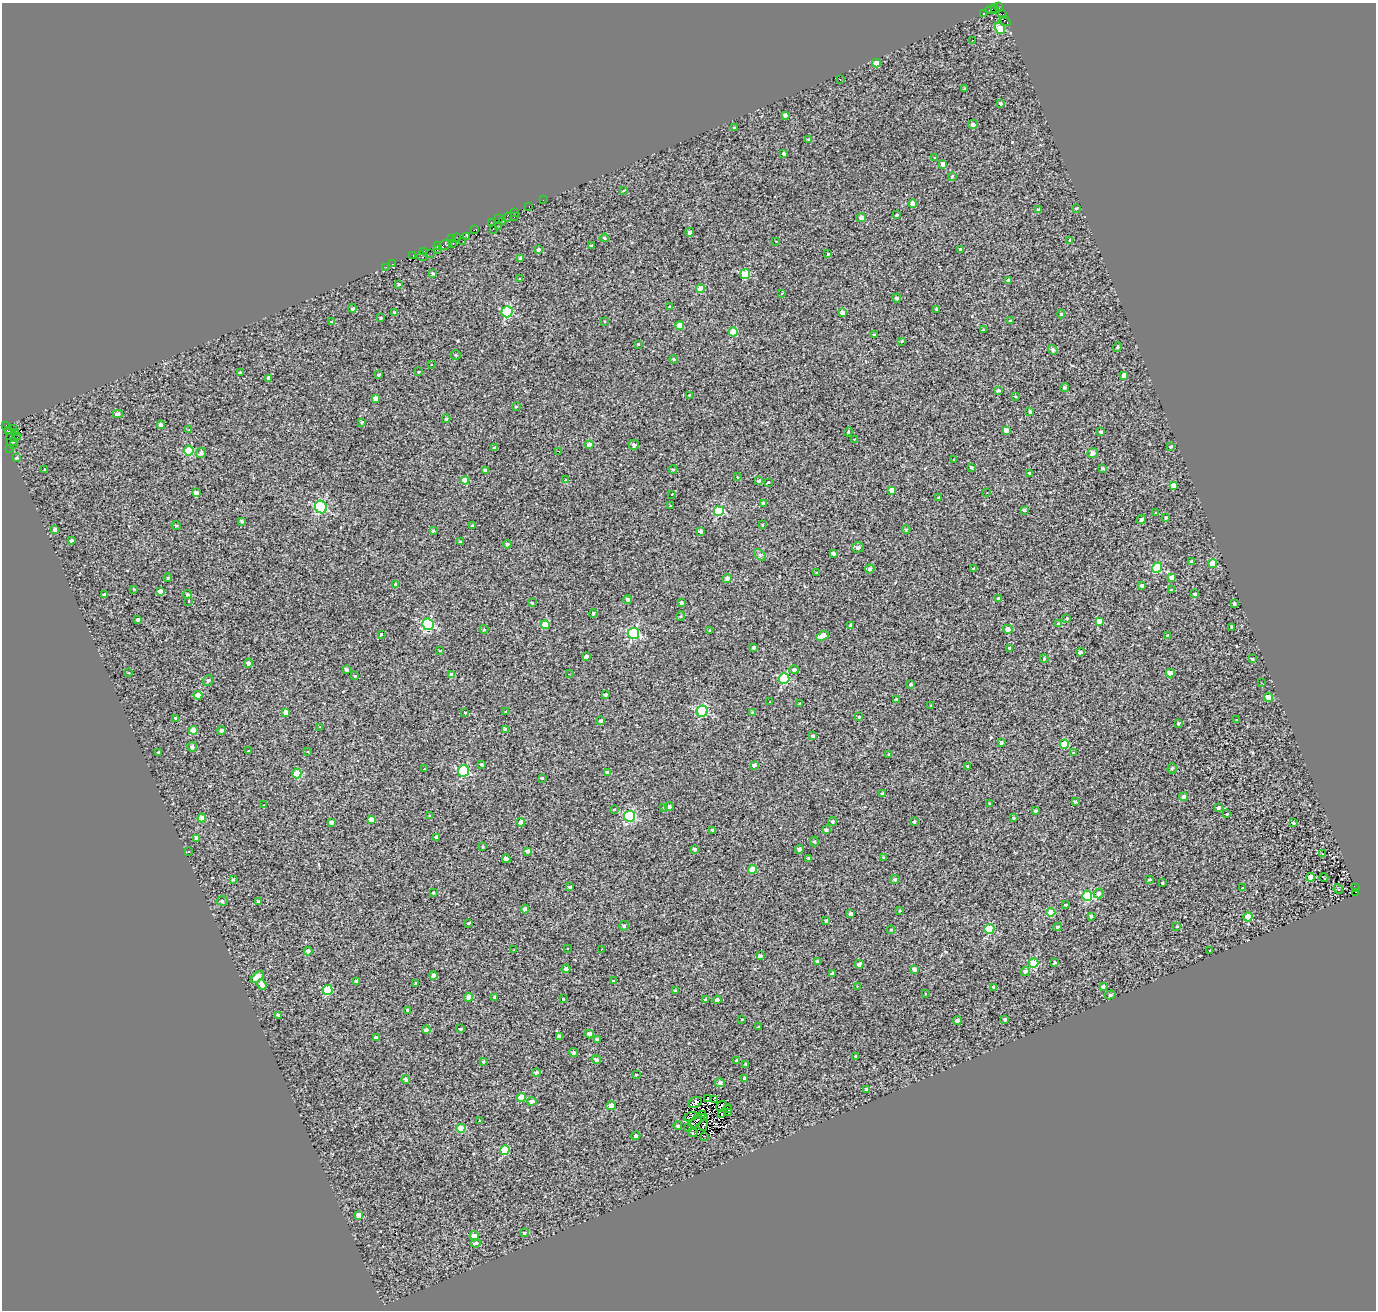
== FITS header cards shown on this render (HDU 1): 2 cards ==
NAXIS1  =                 1374
NAXIS2  =                 1308

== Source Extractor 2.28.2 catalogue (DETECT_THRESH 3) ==
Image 1374 x 1308 px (HDU 1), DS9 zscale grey, 1 PNG px = 1 image px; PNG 1378 x 1312 px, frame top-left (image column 1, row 1308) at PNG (2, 3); each listed source drawn as its Kron ellipse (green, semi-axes under 4 px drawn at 4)
Background 0.208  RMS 1.3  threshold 3.84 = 3 sigma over >= 5 px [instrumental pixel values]
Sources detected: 420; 4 with non-positive FLUX_AUTO (blend fragments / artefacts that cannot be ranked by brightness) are neither listed nor drawn; the other 416 listed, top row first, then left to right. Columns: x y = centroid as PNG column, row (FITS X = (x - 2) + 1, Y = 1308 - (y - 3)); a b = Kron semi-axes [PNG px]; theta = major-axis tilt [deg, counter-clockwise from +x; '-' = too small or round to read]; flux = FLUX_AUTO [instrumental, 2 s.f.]
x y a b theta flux
998 7 3 2 - 450
992 9 7 2 25 96
995 10 2 2 - 88
983 13 3 3 - 1000
1002 15 3 2 - 560
1005 21 6 3 -31 520
1000 28 6 4 -50 2700
973 40 2 2 - 50
876 63 4 4 - 940
840 79 2 2 - 62
965 89 4 3 - 92
1001 103 4 3 - 130
785 115 4 4 - 230
973 124 5 4 - 260
734 128 3 3 - 130
808 139 3 3 - 68
784 153 3 3 - 140
934 158 3 2 - 63
943 164 4 4 - 540
952 176 4 4 - 71
624 190 3 2 - 150
543 200 3 2 - 62
912 204 4 4 - 770
529 206 3 2 - 150
1076 208 3 3 - 84
1039 210 3 3 - 210
515 213 3 2 - 230
896 215 3 3 - 130
507 217 5 2 - 160
514 217 2 2 - 73
861 217 5 4 - 370
498 219 3 2 - 450
503 221 2 2 - 240
491 222 3 2 - 150
499 226 2 2 - 130
493 229 2 2 - 480
474 230 2 2 - 120
690 232 4 3 - 210
457 237 3 2 - 240
467 237 3 2 - 91
604 238 4 4 - 120
452 239 2 2 - 250
1070 240 3 3 - 630
463 241 3 2 - 86
776 241 3 2 - 150
453 243 2 2 - 270
445 245 6 4 27 370
591 245 3 2 - 91
437 246 3 3 - 170
538 249 3 3 - 170
960 249 3 3 - 120
437 250 2 2 - 160
424 252 4 3 - 780
431 253 2 2 - 220
828 254 3 3 - 290
413 256 3 2 - 250
422 256 5 3 - 440
521 258 4 3 - 150
392 264 3 2 - 96
386 267 2 2 - 91
433 273 3 3 - 110
745 274 5 5 - 3600
519 279 2 2 - 75
1008 280 3 3 - 130
399 284 3 2 - 100
700 289 4 4 - 1300
782 293 2 2 - 90
896 298 4 4 - 170
669 306 3 3 - 360
352 308 4 4 - 150
936 309 3 3 - 150
395 312 3 3 - 110
507 312 5 5 - 8400
842 313 4 4 - 450
1061 314 4 4 - 130
380 318 3 3 - 120
605 321 4 2 - 65
1011 321 3 3 - 1500
332 322 4 3 - 150
680 326 4 4 - 1300
983 330 3 3 - 97
733 332 4 4 - 2400
874 335 3 3 - 150
902 341 3 3 - 60
638 344 3 3 - 210
1117 347 5 4 - 110
1053 350 5 4 - 250
456 355 5 4 - 100
674 359 4 3 - 100
431 364 2 2 - 63
418 372 3 3 - 160
240 373 4 3 - 110
379 375 3 3 - 120
1124 375 4 4 - 490
268 378 4 4 - 260
1065 387 4 4 - 130
998 390 4 3 - 120
689 395 2 2 - 48
1015 396 3 2 - 74
375 398 4 3 - 500
516 407 4 2 - 74
1030 412 4 3 - 150
118 414 5 4 - 200
446 419 4 3 - 100
362 422 3 3 - 67
6 425 3 2 - 280
161 425 4 4 - 270
14 429 3 2 - 120
189 430 3 3 - 83
1006 430 4 4 - 500
8 431 3 2 - 280
848 432 4 3 - 87
1101 432 3 3 - 160
16 433 2 2 - 50
10 437 2 2 - 140
17 437 2 2 - 320
854 439 3 3 - 85
12 442 5 2 - 360
14 445 3 3 - 300
589 445 4 4 - 700
634 445 5 5 - 240
1171 446 3 3 - 120
10 448 2 2 - 3600
494 448 3 3 - 760
189 451 5 5 - 4300
559 451 3 2 - 74
201 453 5 5 - 250
1092 453 5 4 - 370
16 458 4 3 - 130
954 460 4 2 - 67
971 467 3 3 - 110
1103 468 3 3 - 130
673 469 4 3 - 95
45 470 3 3 - 98
485 470 4 3 - 210
1030 473 3 3 - 120
738 477 3 2 - 160
465 480 4 4 - 1100
566 480 4 3 - 62
759 481 3 3 - 190
768 482 3 3 - 410
1173 486 4 4 - 560
892 490 4 4 - 920
196 493 4 4 - 350
987 493 2 2 - 62
672 494 3 2 - 59
939 498 3 3 - 130
763 503 4 3 - 150
670 506 3 2 - 110
321 507 6 5 - 9000
1024 510 4 3 - 160
719 511 5 5 - 5400
1156 513 3 3 - 730
1166 518 3 3 - 110
1141 519 5 4 - 220
242 521 4 3 - 150
176 525 5 3 - 100
762 525 3 2 - 79
472 526 3 3 - 130
906 529 4 3 - 120
55 530 4 3 - 210
433 531 3 3 - 130
700 531 4 3 - 200
72 540 3 3 - 140
461 542 3 3 - 140
507 544 4 4 - 130
858 547 6 5 - 220
833 553 4 3 - 200
760 555 7 4 -46 150
1191 562 4 4 - 110
1213 564 4 4 - 1600
973 568 3 2 - 76
1157 568 5 4 - 4400
870 569 4 4 - 210
817 573 3 3 - 69
1171 577 4 4 - 540
168 578 4 3 - 84
727 578 4 4 - 240
396 585 4 4 - 180
1142 585 4 4 - 210
134 589 3 3 - 62
1171 590 3 3 - 100
160 591 4 4 - 350
1194 594 4 4 - 160
104 595 3 3 - 180
188 595 4 4 - 140
998 599 3 3 - 210
628 600 4 4 - 200
189 601 3 3 - 220
532 603 3 3 - 98
681 603 3 3 - 170
1234 604 3 3 - 140
593 613 4 3 - 110
681 616 4 3 - 76
1067 618 3 3 - 380
138 620 4 3 - 200
1099 621 4 4 - 640
1058 623 3 2 - 180
428 624 6 5 - 9800
545 625 4 4 - 1400
851 626 4 4 - 150
1232 627 3 3 - 120
484 629 4 4 - 89
1008 629 5 4 - 440
710 630 3 2 - 140
633 633 5 5 - 9800
381 634 2 2 - 74
822 636 6 4 25 1000
1168 636 4 3 - 180
753 647 3 3 - 200
1010 648 4 3 - 220
440 650 3 2 - 78
1080 652 4 4 - 180
586 656 4 3 - 250
1044 659 4 4 - 91
1252 659 3 3 - 130
249 663 4 4 - 220
346 669 3 3 - 170
794 670 5 4 - 210
128 673 4 3 - 76
1170 673 4 4 - 910
569 674 2 2 - 47
452 675 4 4 - 400
355 676 3 3 - 280
784 679 5 5 - 7200
208 680 5 5 - 180
1261 683 3 2 - 87
910 685 4 4 - 150
198 695 4 4 - 1100
605 695 3 3 - 150
1268 697 4 4 - 1100
896 699 3 3 - 99
769 702 3 2 - 55
800 704 3 2 - 95
931 706 4 2 - 61
702 711 5 5 - 8700
286 712 4 4 - 530
505 712 3 3 - 96
752 712 3 3 - 63
465 713 3 3 - 170
859 717 3 3 - 120
176 718 3 3 - 140
1237 719 4 2 - 54
601 720 3 3 - 170
1178 723 3 3 - 140
320 727 3 2 - 73
193 730 4 4 - 1100
222 730 4 4 - 230
505 730 4 3 - 310
813 736 3 3 - 180
1001 743 3 3 - 170
1064 744 4 4 - 2500
192 747 5 4 - 250
249 751 3 3 - 590
159 752 3 3 - 140
308 752 3 2 - 92
1073 752 3 3 - 120
889 754 3 3 - 160
482 764 3 3 - 110
754 765 4 4 - 350
968 766 3 3 - 110
1172 768 5 4 - 130
424 769 3 2 - 190
464 771 6 5 - 6500
608 772 4 4 - 230
297 773 5 4 - 1800
542 778 3 3 - 110
882 794 3 3 - 200
1184 797 4 4 - 220
1075 802 3 3 - 150
990 803 3 3 - 120
264 805 2 2 - 73
669 807 4 4 - 220
664 808 3 3 - 560
1218 808 3 3 - 220
614 809 3 3 - 310
1035 811 3 3 - 120
1227 814 3 3 - 190
430 816 3 3 - 76
630 816 5 5 - 8400
202 818 4 4 - 910
1013 818 3 2 - 100
371 820 4 4 - 580
331 822 4 3 - 240
521 822 4 4 - 620
833 822 4 4 - 170
914 822 3 3 - 140
1293 823 4 3 - 170
713 830 4 3 - 210
826 830 3 3 - 180
436 837 4 3 - 220
197 838 4 4 - 360
814 841 5 4 - 120
483 847 3 3 - 71
695 849 3 3 - 180
799 849 4 4 - 180
527 851 4 3 - 200
188 852 3 2 - 52
1322 853 3 2 - 160
809 858 3 3 - 170
883 858 3 3 - 85
506 859 4 4 - 580
753 869 4 4 - 1600
1311 877 4 4 - 1900
1324 877 4 4 - 110
233 879 3 3 - 130
895 879 5 4 - 140
1149 879 3 3 - 110
1162 883 3 2 - 91
570 887 4 3 - 150
1243 888 3 3 - 950
1355 888 2 2 - 270
1338 889 5 4 - 91
1356 892 3 2 - 970
433 893 3 2 - 100
1099 893 5 4 - 280
1087 896 5 5 - 6100
222 901 5 4 - 220
258 901 3 3 - 140
1066 905 3 2 - 81
525 909 4 3 - 200
900 911 4 3 - 110
1051 912 4 4 - 1900
851 914 4 3 - 390
1091 916 3 3 - 130
1248 917 4 4 - 1800
826 921 4 4 - 160
468 923 3 3 - 2000
624 926 5 4 - 160
1057 927 4 3 - 150
1177 927 3 2 - 62
989 929 5 5 - 4600
891 930 4 4 - 88
567 948 3 2 - 130
602 949 2 2 - 58
514 950 2 2 - 51
308 951 4 4 - 240
1209 951 3 3 - 3000
760 956 4 3 - 160
817 961 4 4 - 110
1055 962 3 3 - 75
1033 963 5 4 - 4100
859 964 4 4 - 230
566 969 4 4 - 270
914 969 4 3 - 230
1025 971 4 4 - 200
832 974 4 3 - 160
433 975 4 4 - 310
257 977 7 4 38 1500
356 981 3 3 - 150
613 981 3 3 - 310
415 983 3 2 - 93
262 984 5 4 - 480
857 986 3 2 - 63
994 987 3 3 - 150
1103 987 4 4 - 190
328 990 5 5 - 4000
675 991 3 3 - 150
926 994 3 2 - 100
1110 995 5 4 - 160
469 997 4 4 - 590
494 997 3 3 - 150
563 999 3 3 - 260
705 1000 3 3 - 120
717 1000 4 4 - 360
408 1010 3 3 - 170
278 1015 4 4 - 170
742 1019 3 2 - 120
1005 1019 3 3 - 150
957 1021 4 4 - 290
758 1027 3 2 - 42
460 1029 3 3 - 150
426 1030 4 4 - 330
589 1034 4 4 - 620
560 1036 4 3 - 320
377 1038 4 4 - 430
598 1040 3 3 - 220
574 1052 4 4 - 180
855 1056 3 2 - 61
596 1060 5 4 - 190
737 1061 4 3 - 210
483 1062 4 3 - 110
746 1064 3 3 - 160
536 1073 4 4 - 190
636 1075 4 3 - 73
745 1078 4 4 - 190
406 1079 4 4 - 160
720 1083 5 4 - 240
867 1089 4 4 - 310
521 1098 4 4 - 1800
708 1099 4 2 - 69
715 1099 3 2 - 67
532 1101 4 4 - 280
695 1103 7 5 26 310
611 1105 5 4 - 550
721 1106 6 2 36 96
727 1109 4 2 - 54
729 1113 2 2 - 26
702 1114 3 2 - 72
722 1114 3 2 - 59
691 1117 7 2 20 57
705 1118 3 2 - 40
480 1121 3 3 - 320
696 1121 8 2 47 140
703 1125 6 2 70 49
678 1126 4 4 - 160
461 1128 4 4 - 2300
688 1128 2 2 - 52
693 1133 4 3 - 240
636 1136 4 4 - 210
705 1136 3 3 - 63
505 1150 5 4 - 4000
359 1215 4 4 - 750
524 1233 4 4 - 180
474 1236 5 4 - 1000
476 1243 5 3 - 890
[4 non-positive-flux detections neither listed nor drawn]